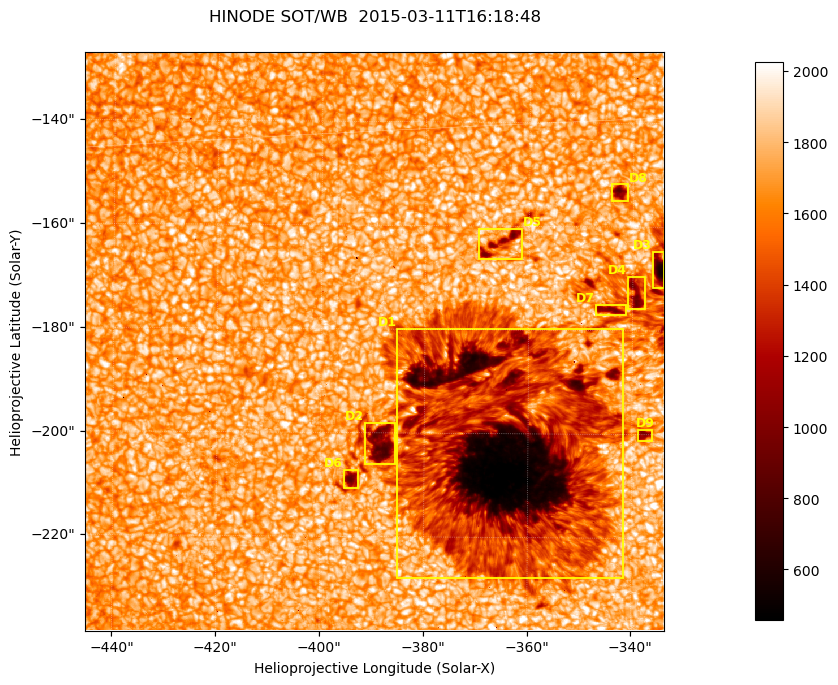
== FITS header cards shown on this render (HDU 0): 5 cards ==
TELESCOP= 'HINODE'
INSTRUME= 'SOT/WB'
DATE_OBS= '2015-03-11T16:18:48.119'
CTYPE1  = 'Solar-X'
CTYPE2  = 'Solar-Y'

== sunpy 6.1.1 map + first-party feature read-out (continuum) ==
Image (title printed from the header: HINODE SOT/WB  2015-03-11T16:18:48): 1024 x 1024 px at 0.109 arcsec/px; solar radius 966 arcsec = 8862 px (partial field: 0.4% of the solar disc is inside the frame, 100% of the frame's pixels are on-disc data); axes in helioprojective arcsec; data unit not stated in the header (colour bar unlabelled)
Orientation: roll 0.412 deg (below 1 deg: not rotated)
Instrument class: CONTINUUM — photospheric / low-chromospheric filtergram (green cont 5550): granulation and sunspots, dark-feature search
Dark features (sunspots / pores): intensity divided by the frame's on-disc median (partial field: no limb-darkening profile); reference = the frame's on-disc median (the 8%-of-disc-diameter window exceeds this field); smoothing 3 px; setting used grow <= 0.8, no closing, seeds <= 0.8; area >= 262 px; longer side >= 12 px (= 1.3 arcsec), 6 px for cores <= 0.7; partial field; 9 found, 9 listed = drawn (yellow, D1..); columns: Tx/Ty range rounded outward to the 1 arcsec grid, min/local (2 s.f., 1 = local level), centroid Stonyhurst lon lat
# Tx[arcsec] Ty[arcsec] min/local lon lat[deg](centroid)
D1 -386..-341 -228..-179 0.24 -23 -19
D2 -392..-385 -207..-198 0.45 -25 -19
D3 -337..-333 -172..-164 0.32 -21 -17
D4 -341..-337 -176..-169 0.53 -21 -17
D5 -370..-361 -167..-160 0.53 -23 -16
D6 -396..-392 -211..-207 0.51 -25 -19
D7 -348..-341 -177..-175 0.55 -22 -17
D8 -345..-341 -156..-151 0.48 -22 -16
D9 -339..-336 -202..-199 0.57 -22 -19